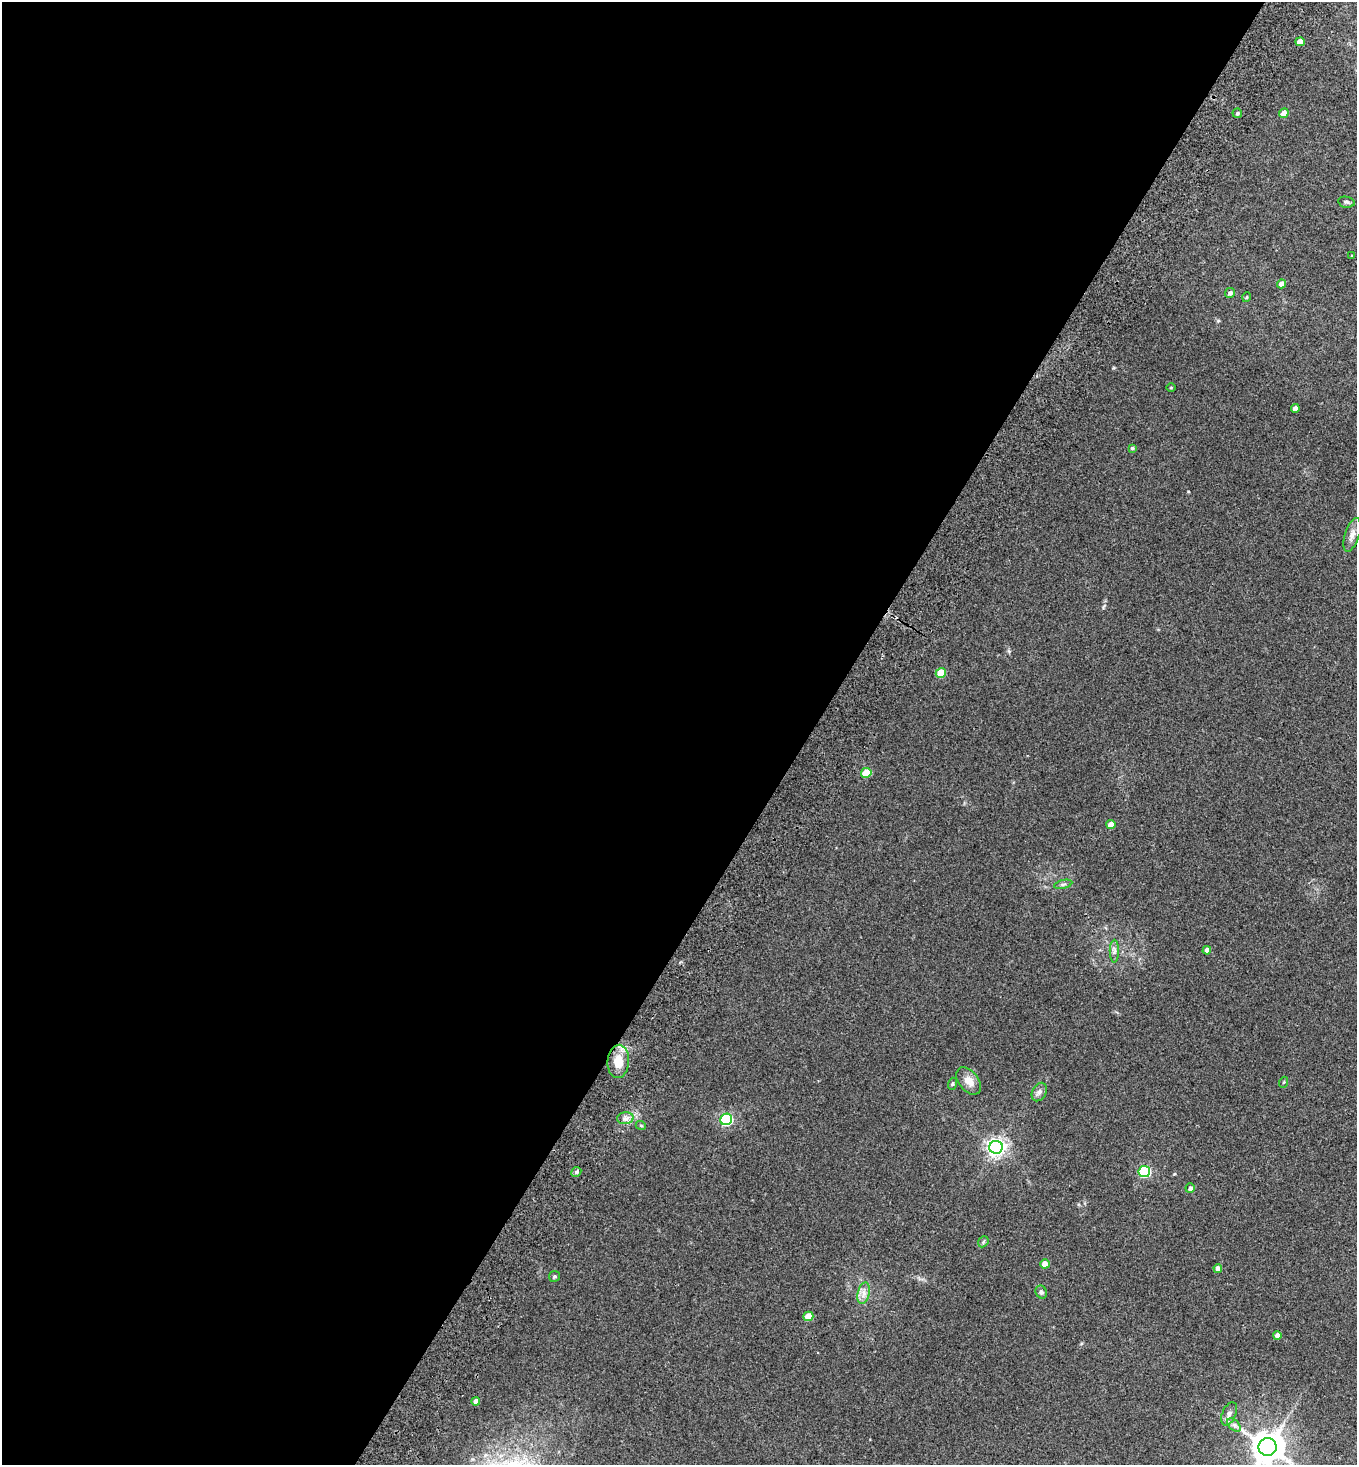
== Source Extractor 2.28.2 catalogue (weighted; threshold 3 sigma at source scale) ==
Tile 5 of 4 x 4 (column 1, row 2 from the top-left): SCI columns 202-1556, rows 2962-4424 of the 5962 x 5923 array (HDU 1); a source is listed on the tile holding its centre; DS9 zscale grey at full resolution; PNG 1359 x 1467 px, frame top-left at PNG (2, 2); each listed source drawn as its Kron ellipse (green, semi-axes under 4 px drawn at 4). Shown black and unused: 60% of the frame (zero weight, under 2 of 3 exposures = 3% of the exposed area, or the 3 px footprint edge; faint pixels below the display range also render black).
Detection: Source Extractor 2.28.2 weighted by HDU 2 'WHT'; one run over the whole footprint, this tile lists its part. Background 0.0747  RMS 0.0096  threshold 0.0432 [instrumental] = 3 sigma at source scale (4.5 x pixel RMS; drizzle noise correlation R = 1.50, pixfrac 1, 0.05/0.05 arcsec/px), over >= 5 px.
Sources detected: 43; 1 cosmic-ray / hot-pixel residue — neither listed nor drawn; the other 42 listed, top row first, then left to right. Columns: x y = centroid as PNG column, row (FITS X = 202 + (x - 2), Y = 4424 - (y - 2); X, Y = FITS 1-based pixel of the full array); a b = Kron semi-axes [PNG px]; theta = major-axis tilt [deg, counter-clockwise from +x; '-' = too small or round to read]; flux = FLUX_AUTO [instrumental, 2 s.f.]
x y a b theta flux
1300 42 5 4 - 9.1
1237 113 5 4 - 1.8
1284 113 5 4 - 6.5
1346 202 8 5 -10 2
1352 256 3 3 - 0.8
1281 284 4 4 - 5.3
1230 293 5 4 - 2.7
1247 297 5 3 - 0.76
1171 388 5 3 - 0.73
1295 408 4 4 - 3.9
1132 448 4 3 - 1.4
1352 535 17 7 72 6
941 673 5 5 - 22
866 773 5 5 - 25
1111 825 4 4 - 8.3
1063 884 9 4 13 2
1207 950 4 4 - 4
1114 951 11 4 90 3
618 1061 16 11 86 16
969 1081 15 10 -52 9.3
1284 1082 5 3 - 0.83
952 1084 6 4 72 1.3
1039 1092 10 7 63 3.5
625 1118 8 6 7 3.8
726 1119 6 5 - 110
641 1126 5 3 - 0.79
996 1147 6 6 - 410
1144 1171 6 5 - 92
576 1172 5 4 - 2.1
1190 1188 5 4 - 2.7
983 1242 6 4 47 1.4
1045 1264 4 4 - 9.3
1218 1268 4 4 - 4.7
555 1276 5 5 - 1.5
1041 1292 7 5 -63 2
864 1293 11 6 77 5.1
808 1316 5 4 - 14
1277 1335 4 4 - 5
476 1401 4 4 - 4.6
1229 1414 12 6 67 3.9
1234 1425 8 5 -45 2.7
1268 1447 9 9 - 1800
Isophote crosses this tile's border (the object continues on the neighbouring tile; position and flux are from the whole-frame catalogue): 1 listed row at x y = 1268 1447